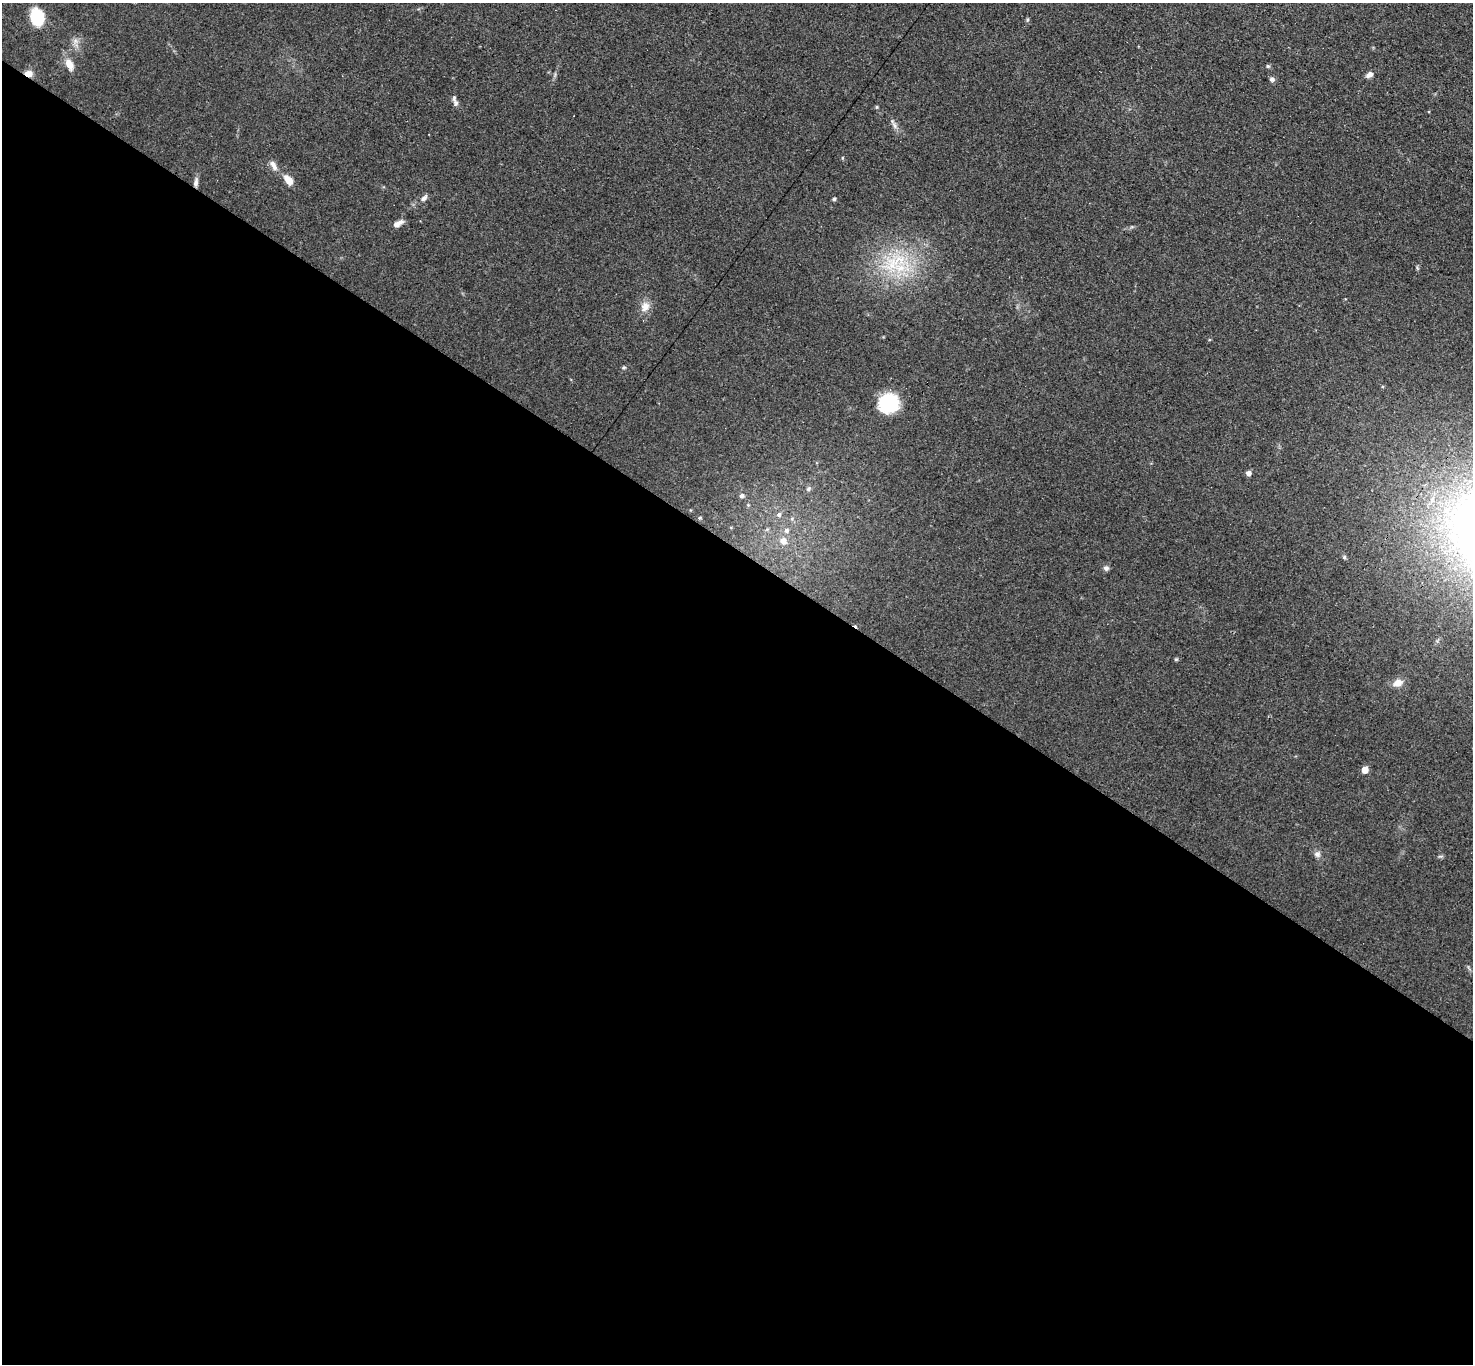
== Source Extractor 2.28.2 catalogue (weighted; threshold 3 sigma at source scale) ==
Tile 14 of 4 x 4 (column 2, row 4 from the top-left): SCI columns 1518-2988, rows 310-1671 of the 6061 x 6051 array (HDU 1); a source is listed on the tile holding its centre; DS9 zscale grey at full resolution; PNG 1475 x 1366 px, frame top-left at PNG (2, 3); no overlay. Shown black and unused: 60% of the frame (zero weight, under 3 of 4 exposures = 1% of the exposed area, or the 3 px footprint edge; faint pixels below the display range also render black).
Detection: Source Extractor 2.28.2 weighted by HDU 2 'WHT'; one run over the whole footprint, this tile lists its part. Background 0.12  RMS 0.0068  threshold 0.0307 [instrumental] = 3 sigma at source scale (4.5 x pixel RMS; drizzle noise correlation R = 1.50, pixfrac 1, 0.05/0.05 arcsec/px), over >= 5 px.
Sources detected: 35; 1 inside a brighter listed object's ellipse — not listed separately; the other 34 listed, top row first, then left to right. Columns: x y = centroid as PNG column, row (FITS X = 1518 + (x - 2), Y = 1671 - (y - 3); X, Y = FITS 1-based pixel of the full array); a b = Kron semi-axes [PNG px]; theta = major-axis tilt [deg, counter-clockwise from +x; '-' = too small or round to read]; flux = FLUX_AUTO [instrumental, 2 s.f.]
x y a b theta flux
38 17 17 12 -77 29
1027 20 5 3 - 0.89
69 65 16 9 -63 6.5
1268 66 5 5 - 0.89
28 73 9 7 -15 4.5
1369 75 9 6 30 2.9
1272 79 6 5 - 2.2
456 103 12 6 -68 2.6
877 107 5 3 - 0.82
895 125 11 6 -63 2.7
842 158 5 3 - 0.7
273 165 15 7 -60 4
289 180 11 7 -49 7.7
196 182 13 5 80 3
424 198 10 6 41 2.6
834 199 4 4 - 1.2
396 224 8 6 22 3.2
892 264 29 20 79 35
645 306 15 11 70 6.1
624 367 6 4 17 0.95
889 403 19 17 16 41
1248 473 5 4 - 3.6
808 489 6 5 - 1.7
742 496 6 6 - 2.1
779 515 6 6 - 2.2
700 518 5 4 - 1
786 530 7 7 - 2.5
783 541 8 7 - 5.3
1344 557 5 5 - 0.93
1106 568 7 6 - 2.1
1176 659 5 4 - 0.88
1398 683 11 8 22 5.8
1365 770 5 5 - 12
1317 854 8 7 - 2.6
Overlapping masked pixels (flux is a lower limit): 2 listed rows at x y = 28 73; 196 182